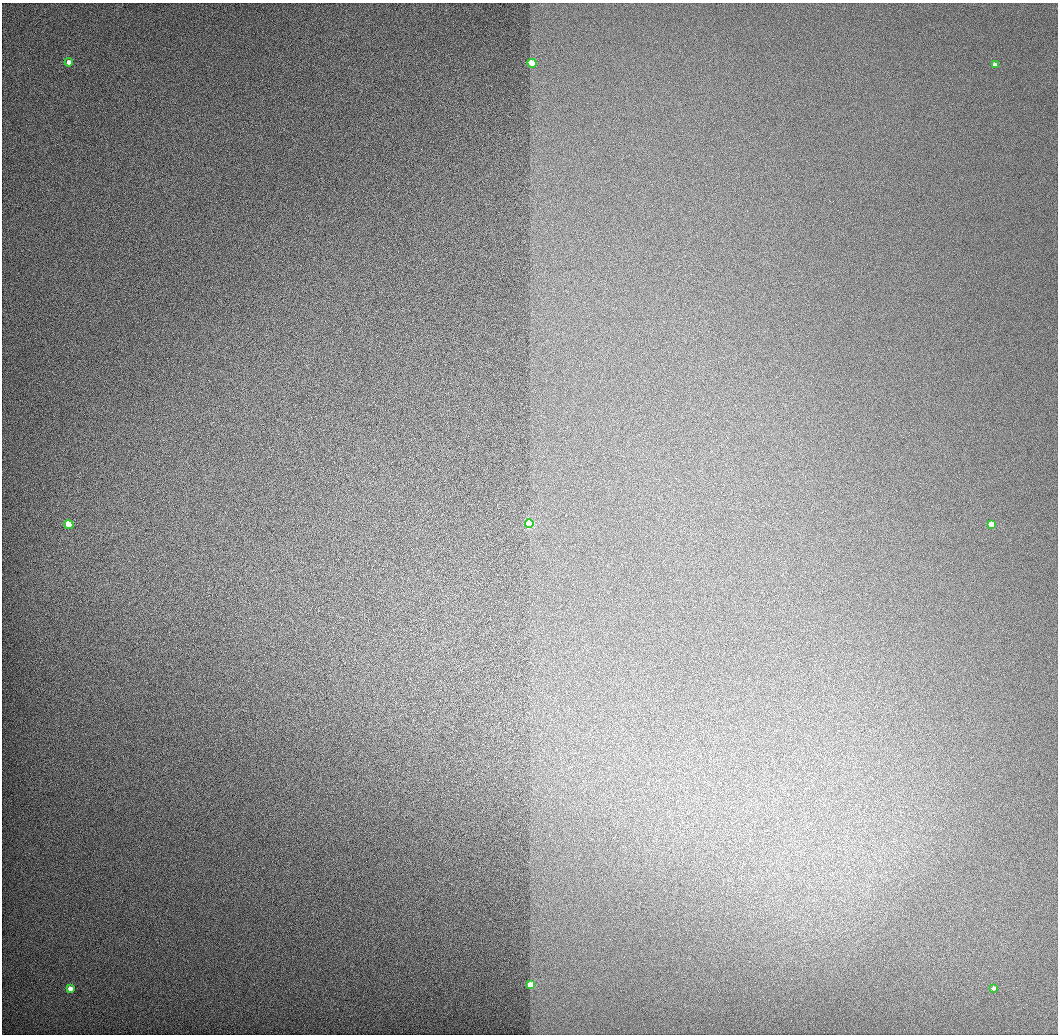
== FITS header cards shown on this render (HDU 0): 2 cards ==
NAXIS1  =                 1056 / Length of Axis 1 (Serial)
NAXIS2  =                 1032 / Length of Axis 2 (Parallel)

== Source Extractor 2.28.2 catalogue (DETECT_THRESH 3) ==
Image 1056 x 1032 px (HDU 0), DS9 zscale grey, 1 PNG px = 1 image px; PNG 1060 x 1036 px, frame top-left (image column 1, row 1032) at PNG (2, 3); each listed source drawn as its Kron ellipse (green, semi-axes under 4 px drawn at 4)
Background 519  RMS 3.5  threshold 10.6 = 3 sigma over >= 5 px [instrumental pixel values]
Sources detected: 9; all 9 listed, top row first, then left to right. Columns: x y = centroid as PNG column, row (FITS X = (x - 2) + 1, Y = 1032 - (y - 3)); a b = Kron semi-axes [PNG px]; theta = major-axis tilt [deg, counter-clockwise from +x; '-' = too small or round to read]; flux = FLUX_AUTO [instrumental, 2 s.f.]
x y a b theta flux
69 62 4 4 - 3100
532 63 4 4 - 14000
995 65 4 4 - 2800
529 523 4 4 - 66000
991 524 4 3 - 17000
69 525 4 4 - 18000
531 985 4 3 - 19000
994 988 3 3 - 2600
70 989 4 4 - 3200